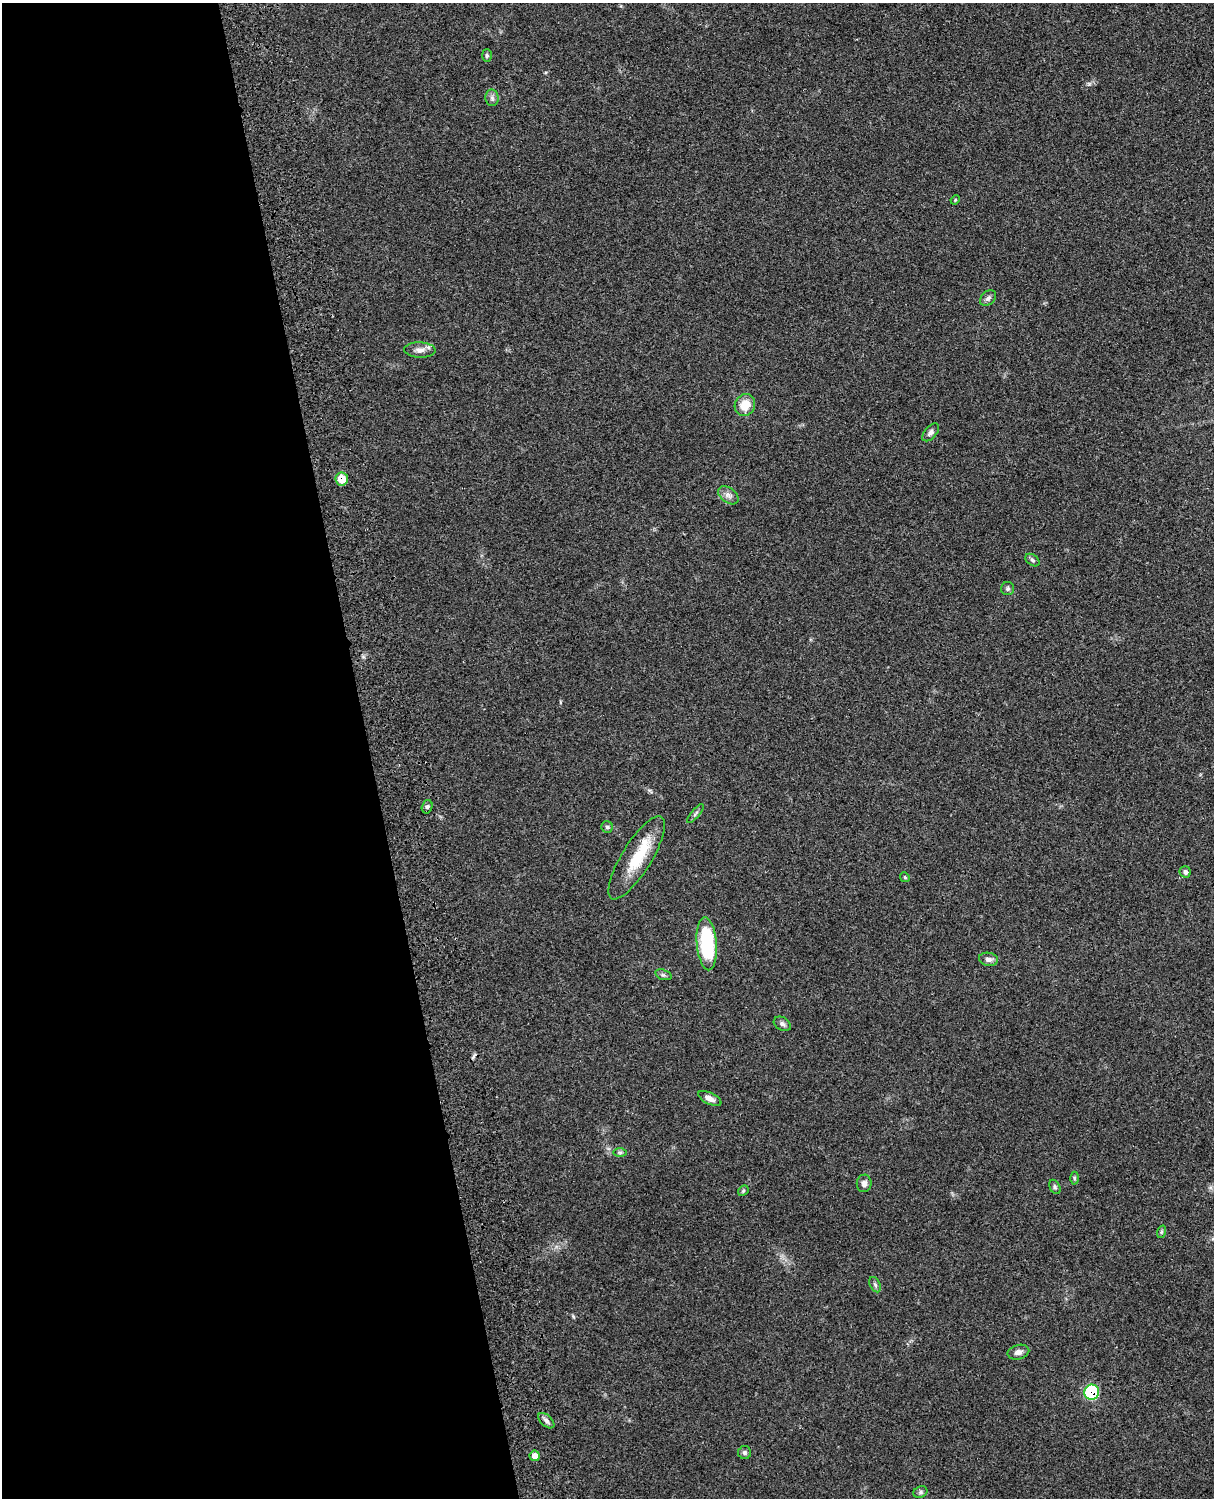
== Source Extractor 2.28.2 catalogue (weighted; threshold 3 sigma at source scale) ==
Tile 5 of 4 x 3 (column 1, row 2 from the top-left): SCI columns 118-1329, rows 1659-3154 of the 5088 x 4927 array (HDU 1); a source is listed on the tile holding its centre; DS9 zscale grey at full resolution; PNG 1216 x 1500 px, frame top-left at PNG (2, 3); each listed source drawn as its Kron ellipse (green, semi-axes under 4 px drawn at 4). Shown black and unused: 30% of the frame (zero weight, under 3 of 4 exposures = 6% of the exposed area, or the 3 px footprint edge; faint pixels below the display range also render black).
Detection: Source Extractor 2.28.2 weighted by HDU 2 'WHT'; one run over the whole footprint, this tile lists its part. Background 0.109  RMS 0.0066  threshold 0.0297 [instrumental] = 3 sigma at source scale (4.5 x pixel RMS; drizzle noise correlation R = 1.50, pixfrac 1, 0.05/0.05 arcsec/px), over >= 5 px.
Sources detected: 35; all 35 listed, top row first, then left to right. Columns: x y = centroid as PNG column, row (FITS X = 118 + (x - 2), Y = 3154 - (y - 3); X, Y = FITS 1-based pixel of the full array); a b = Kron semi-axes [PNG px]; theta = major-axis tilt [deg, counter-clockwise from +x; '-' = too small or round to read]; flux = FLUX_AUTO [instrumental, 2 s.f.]
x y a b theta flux
487 55 6 5 - 0.99
492 98 8 6 -88 1.9
955 200 5 3 - 0.63
988 298 9 6 44 2.1
420 350 16 7 -2 4
745 405 11 10 - 10
931 432 11 6 48 2.1
342 479 6 6 - 10
728 495 11 7 -38 3
1032 560 8 5 -37 1.4
1008 589 6 6 - 1.4
427 807 7 5 74 1.3
695 814 12 3 50 1.5
607 827 6 5 - 1.1
637 858 48 15 58 25
1185 872 6 5 - 1.9
905 877 5 4 - 0.74
707 944 26 10 -85 51
988 959 9 6 -9 2.6
663 975 8 5 -19 1.4
782 1024 9 6 -30 2
710 1098 12 5 -26 3.1
620 1152 7 4 0 1.2
1074 1178 6 4 -89 0.95
864 1183 9 7 82 2.4
1055 1187 7 5 -62 1.3
743 1191 6 4 46 0.87
1161 1232 6 4 71 0.9
875 1285 8 5 -63 1.5
1018 1352 11 7 15 3.2
1092 1392 8 7 - 53
546 1421 10 5 -42 2.2
744 1452 6 6 - 1.5
535 1456 5 5 - 3.8
920 1492 7 5 23 1.3
Overlapping masked pixels (flux is a lower limit): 2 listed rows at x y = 342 479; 1092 1392